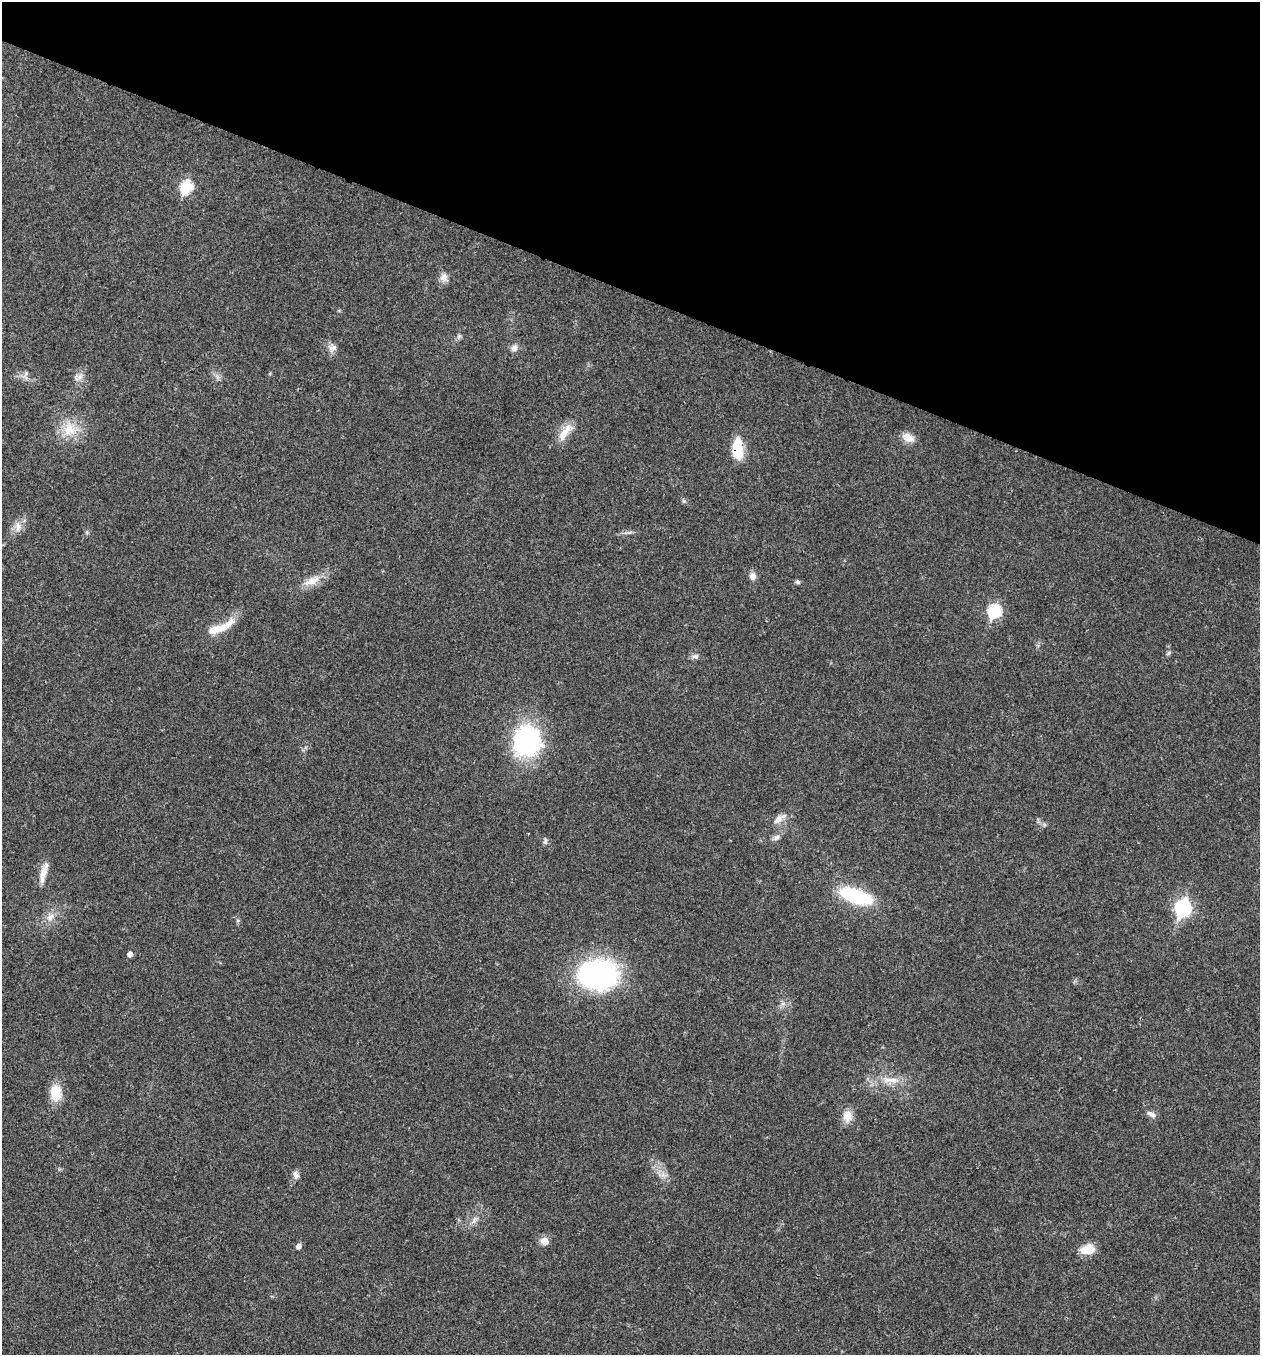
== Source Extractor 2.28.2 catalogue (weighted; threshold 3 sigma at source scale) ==
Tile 2 of 4 x 4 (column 2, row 1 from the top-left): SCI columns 1525-2782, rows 4061-5413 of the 5432 x 5418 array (HDU 1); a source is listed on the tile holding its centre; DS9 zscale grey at full resolution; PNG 1262 x 1357 px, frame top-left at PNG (2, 2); no overlay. Shown black and unused: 22% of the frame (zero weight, under 3 of 4 exposures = <1% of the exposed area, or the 3 px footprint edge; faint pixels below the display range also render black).
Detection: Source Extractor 2.28.2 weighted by HDU 2 'WHT'; one run over the whole footprint, this tile lists its part. Background 0.0224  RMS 0.0041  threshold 0.0183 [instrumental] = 3 sigma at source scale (4.5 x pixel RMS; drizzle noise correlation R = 1.50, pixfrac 1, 0.05/0.05 arcsec/px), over >= 5 px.
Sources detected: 41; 1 inside a brighter listed object's ellipse — not listed separately; the other 40 listed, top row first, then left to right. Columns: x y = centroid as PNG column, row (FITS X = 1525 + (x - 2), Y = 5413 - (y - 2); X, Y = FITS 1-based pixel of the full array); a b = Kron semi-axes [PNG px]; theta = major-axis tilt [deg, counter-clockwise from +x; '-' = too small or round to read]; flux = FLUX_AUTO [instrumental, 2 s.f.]
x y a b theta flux
186 187 7 6 - 36
444 277 11 10 - 2.6
459 336 8 5 59 0.95
332 348 12 11 - 2.5
514 348 9 7 43 1.9
26 373 8 6 55 1.2
79 376 12 8 11 2.1
69 429 22 19 -72 9.8
565 432 30 10 53 6.2
908 437 15 9 -20 4.2
737 448 24 11 -90 12
684 501 5 5 - 0.68
18 527 15 9 86 3.2
629 532 7 4 0 0.91
753 576 8 8 - 2.4
311 581 25 10 24 5.9
798 582 6 5 - 0.83
994 611 7 6 - 43
224 627 34 9 38 7.4
1168 653 7 5 29 0.76
695 656 10 6 4 1.4
527 741 35 31 62 48
778 819 18 8 41 3.1
776 837 9 6 44 1.6
545 841 8 5 -89 0.97
43 873 24 9 78 4.5
856 896 37 14 -19 30
1183 908 9 7 74 83
50 917 12 9 54 3.3
130 954 5 5 - 1.9
598 975 46 33 0 67
890 1080 27 8 -5 6.1
56 1093 20 13 -84 7.9
1151 1114 14 6 -31 1.8
847 1116 15 12 83 4.4
296 1175 10 7 -62 1.7
474 1220 13 6 56 1.8
544 1241 11 9 -13 2.9
299 1246 6 5 - 1.7
1087 1249 16 11 11 6.5
Overlapping masked pixels (flux is a lower limit): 1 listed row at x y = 737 448